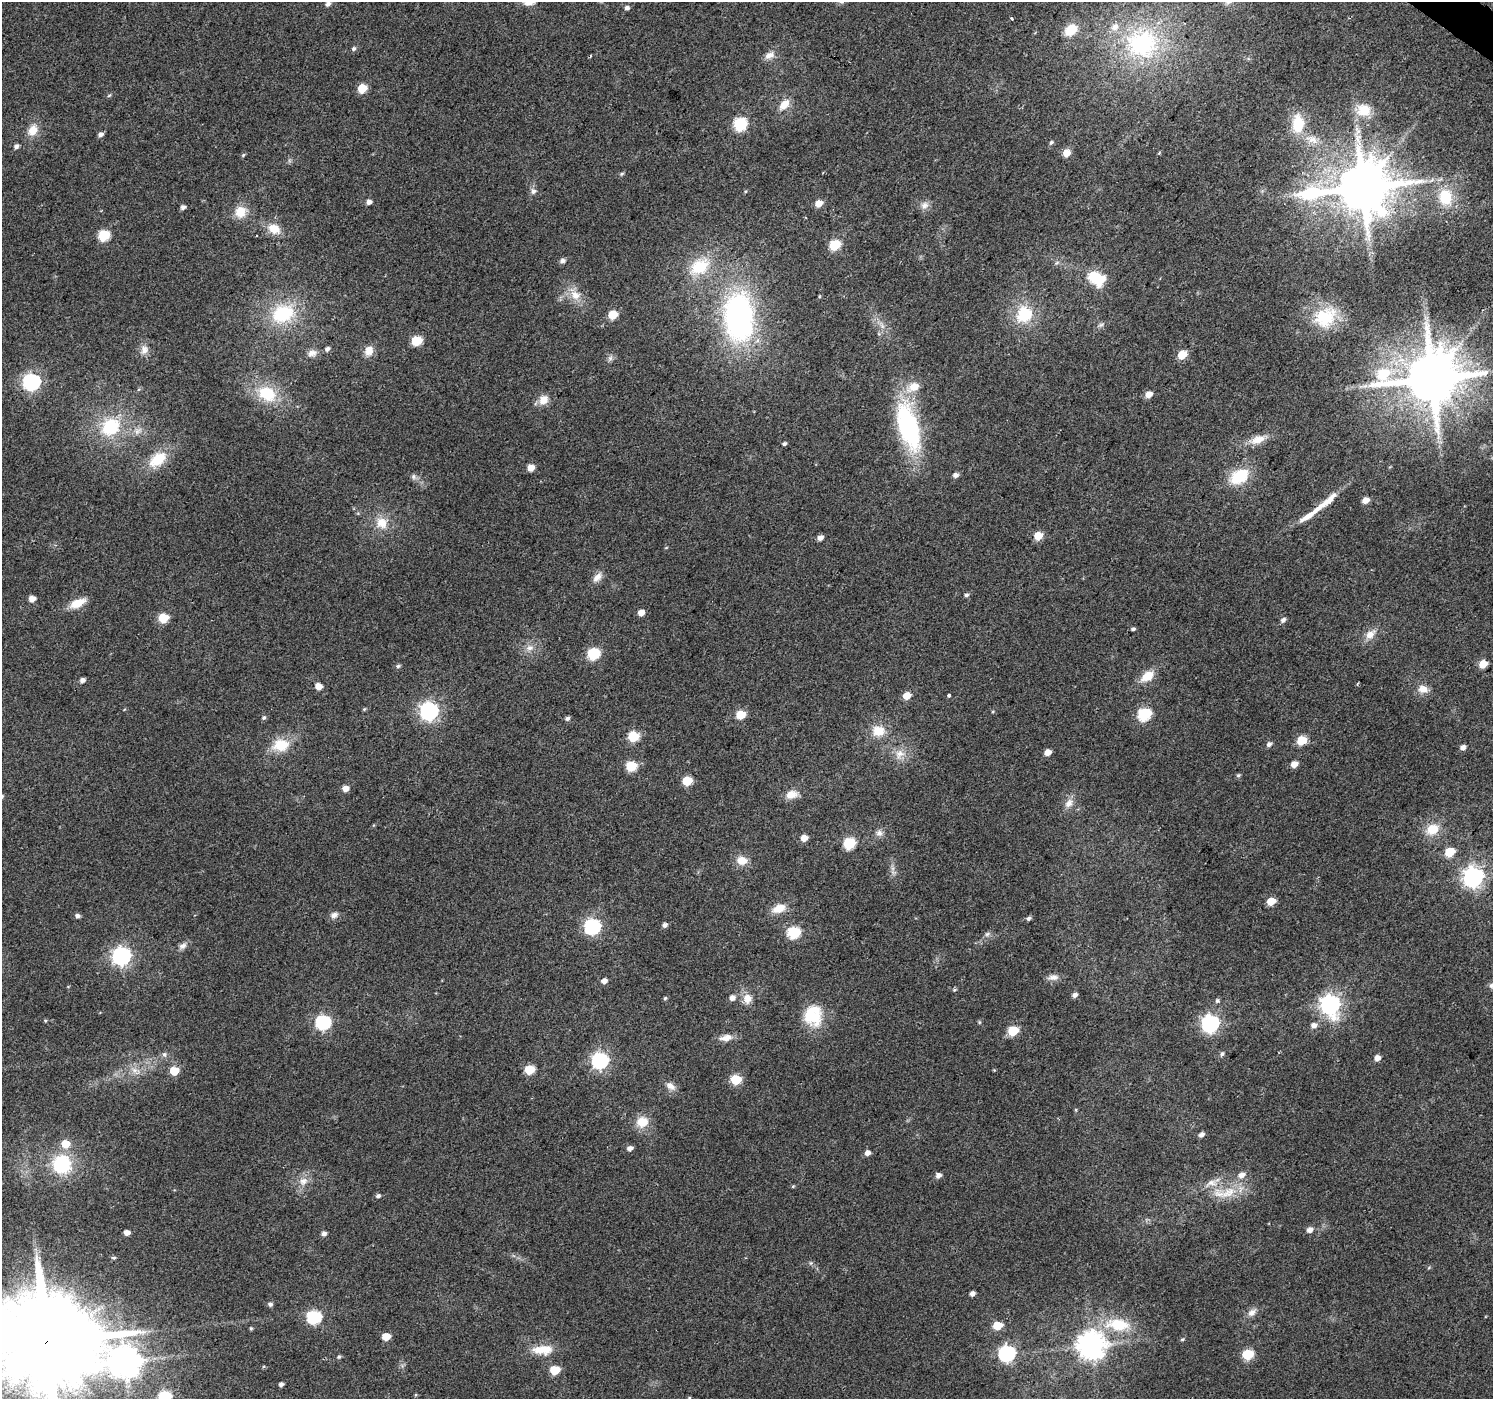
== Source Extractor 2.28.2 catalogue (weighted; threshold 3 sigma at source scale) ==
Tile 10 of 4 x 4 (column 2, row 3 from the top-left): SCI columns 1497-2987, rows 1643-3039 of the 5970 x 6010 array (HDU 1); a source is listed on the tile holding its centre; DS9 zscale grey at full resolution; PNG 1495 x 1401 px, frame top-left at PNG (2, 2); no overlay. Shown black and unused: <1% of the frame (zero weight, under 2 of 3 exposures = <1% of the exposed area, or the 3 px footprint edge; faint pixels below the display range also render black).
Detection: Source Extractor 2.28.2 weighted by HDU 2 'WHT'; one run over the whole footprint, this tile lists its part. Background 0.0472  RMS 0.0081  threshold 0.0366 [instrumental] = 3 sigma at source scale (4.5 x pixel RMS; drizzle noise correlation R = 1.50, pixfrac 1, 0.0396/0.0396 arcsec/px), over >= 5 px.
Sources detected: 199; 1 inside a brighter object's white glare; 1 cosmic-ray / hot-pixel residue — not listed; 4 inside a brighter listed object's ellipse — not listed separately; the other 193 listed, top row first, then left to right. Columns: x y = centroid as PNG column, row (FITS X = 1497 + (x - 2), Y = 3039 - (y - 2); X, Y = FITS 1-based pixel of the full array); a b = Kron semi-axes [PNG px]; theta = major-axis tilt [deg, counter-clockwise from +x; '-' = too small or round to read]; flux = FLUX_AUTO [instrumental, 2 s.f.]
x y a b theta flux
328 4 6 4 35 2.8
627 8 5 5 - 2.6
1012 19 3 3 - 2.8
1071 30 14 10 37 19
1142 43 48 43 -16 120
354 48 6 5 - 1.7
769 55 14 8 21 5.6
362 88 6 5 - 27
109 95 6 4 30 1.1
784 104 16 10 49 9.7
1364 110 15 14 - 16
740 124 7 6 - 91
1298 124 20 13 89 24
33 130 16 11 64 10
101 135 6 5 - 2.9
1312 139 15 9 -13 7.6
1051 142 6 4 49 1.4
16 146 6 5 - 2.5
1066 153 6 5 - 13
243 155 5 4 - 1.1
622 174 6 4 23 1.2
1362 188 20 14 9 4900
533 191 8 8 - 3.1
1445 197 22 18 -85 29
369 202 5 5 - 3.6
819 203 6 5 - 11
925 205 11 10 - 4.9
183 207 6 5 - 2.5
241 212 15 13 54 13
274 229 16 12 -25 13
103 235 6 6 - 57
834 245 6 5 - 51
562 261 6 5 - 2.8
1057 263 7 4 45 1.4
699 267 23 17 25 32
1099 280 7 6 - 52
575 295 16 13 -39 11
283 314 31 23 21 51
1024 314 19 18 - 32
612 315 6 5 - 25
739 317 53 31 -87 210
1325 317 31 24 38 36
1101 325 8 6 20 2
416 341 6 6 - 39
327 349 6 5 - 2.6
144 350 13 10 78 6.1
369 351 12 9 63 8.5
312 353 12 9 17 5.4
1182 355 6 5 - 25
610 358 8 6 89 2.5
1432 379 20 15 3 5700
31 382 7 7 - 260
267 394 24 17 -30 34
1148 394 6 5 - 7.4
543 400 12 11 - 8.6
908 426 57 22 -75 110
110 427 23 19 39 42
1257 440 22 10 17 11
784 444 5 4 - 1.6
158 459 23 14 40 25
531 468 5 5 - 9.2
955 475 6 5 - 3.5
1239 476 21 14 29 32
414 477 8 7 - 2.6
1365 500 6 5 - 8.2
1325 503 44 7 39 18
381 523 17 16 - 14
1038 536 6 5 - 18
820 538 6 5 - 4
597 577 16 8 45 5.8
966 595 6 5 - 1.7
32 599 6 5 - 6.5
78 603 19 9 24 13
641 613 5 5 - 7.7
163 618 6 6 - 33
1283 620 6 5 - 3
1133 629 5 4 - 1.4
1370 634 18 10 42 8.2
530 648 11 8 11 4.9
593 654 7 6 - 72
1483 664 6 5 - 15
398 666 6 5 - 1.5
1147 676 17 10 33 12
82 680 5 5 - 3.4
1357 684 4 3 - 0.9
318 686 5 5 - 8.8
1423 689 14 11 -17 7.6
949 695 4 3 - 1.9
907 696 6 5 - 13
364 709 6 3 45 0.86
429 711 8 7 - 350
1144 714 7 6 - 87
740 715 6 5 - 26
264 718 6 6 - 1.5
567 718 6 5 - 2.2
878 731 16 14 -5 14
633 736 6 6 - 48
1301 740 6 5 - 28
1269 744 6 5 - 2.8
281 745 19 14 9 22
1463 747 5 5 - 3.9
1048 752 5 5 - 7.9
899 754 14 11 65 8.4
1294 764 6 5 - 7.9
631 766 6 6 - 45
1238 775 6 4 22 1.2
687 781 6 5 - 32
345 789 6 5 - 6
791 794 14 9 16 8.9
1069 803 14 9 48 6.4
1432 829 16 13 24 16
879 833 10 9 - 3.8
804 838 5 5 - 8.4
849 843 7 6 - 68
1449 852 6 5 - 32
742 860 13 10 -7 9.5
893 872 7 4 -19 1.8
1473 877 8 7 - 480
1271 901 6 5 - 19
779 909 18 10 21 11
334 915 10 7 26 3.8
77 916 6 5 - 2.4
1029 918 6 5 - 2.1
665 925 5 5 - 2.8
592 927 7 7 - 200
794 932 7 6 - 82
987 934 8 6 17 2.3
183 946 11 8 27 3.7
121 956 8 7 - 350
1053 977 16 8 6 4.9
604 981 5 5 - 4.9
1492 985 7 7 - 2.6
954 990 5 4 - 1.1
1074 995 6 5 - 3.2
665 998 5 4 - 1.1
732 998 6 6 - 4.2
748 999 11 10 - 8.4
1217 1001 6 5 - 1.6
1330 1005 8 8 - 450
813 1016 27 22 -87 32
45 1021 4 4 - 0.92
323 1022 7 7 - 160
979 1022 5 4 - 0.98
1210 1024 7 7 - 300
1314 1025 7 6 - 4.8
1013 1031 6 5 - 40
726 1038 17 8 10 7
164 1054 7 6 - 2.4
1222 1054 6 5 - 1.7
1377 1058 5 5 - 5.4
600 1061 7 7 - 240
529 1070 6 5 - 31
135 1071 16 7 -37 6.3
174 1071 6 6 - 19
736 1080 6 6 - 40
670 1086 13 8 -37 5.3
642 1122 15 14 - 13
1201 1135 6 5 - 3.2
630 1148 6 5 - 3.9
867 1153 6 5 - 4.5
62 1164 21 21 - 48
938 1175 6 5 - 4.1
1241 1175 8 7 - 5.3
303 1181 13 10 43 7.5
1211 1183 20 10 14 9.6
793 1186 6 3 19 0.87
1228 1193 27 14 24 21
378 1196 6 5 - 2
1310 1230 6 5 - 4.7
127 1232 5 5 - 4.4
324 1234 5 5 - 2.9
114 1258 6 4 18 1.2
811 1263 6 4 -71 1.2
1429 1267 6 3 21 0.85
972 1294 5 4 - 3.3
270 1304 6 5 - 1.9
1252 1312 12 9 42 5
314 1317 7 6 - 130
997 1325 6 5 - 25
1118 1325 33 16 -5 34
251 1328 5 4 - 1.1
386 1337 6 5 - 16
1182 1339 5 4 - 1.1
47 1341 28 25 12 20000
1091 1345 9 9 - 1100
543 1350 28 12 2 17
1007 1353 7 7 - 210
1247 1354 7 6 - 49
339 1357 6 5 - 1.3
125 1361 11 10 - 1500
554 1370 6 5 - 28
281 1384 4 4 - 2.5
165 1396 7 6 - 72
Overlapping masked pixels (flux is a lower limit): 1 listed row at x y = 47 1341
Isophote crosses this tile's border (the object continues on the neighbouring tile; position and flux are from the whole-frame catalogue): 3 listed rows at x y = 1492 985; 47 1341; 165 1396